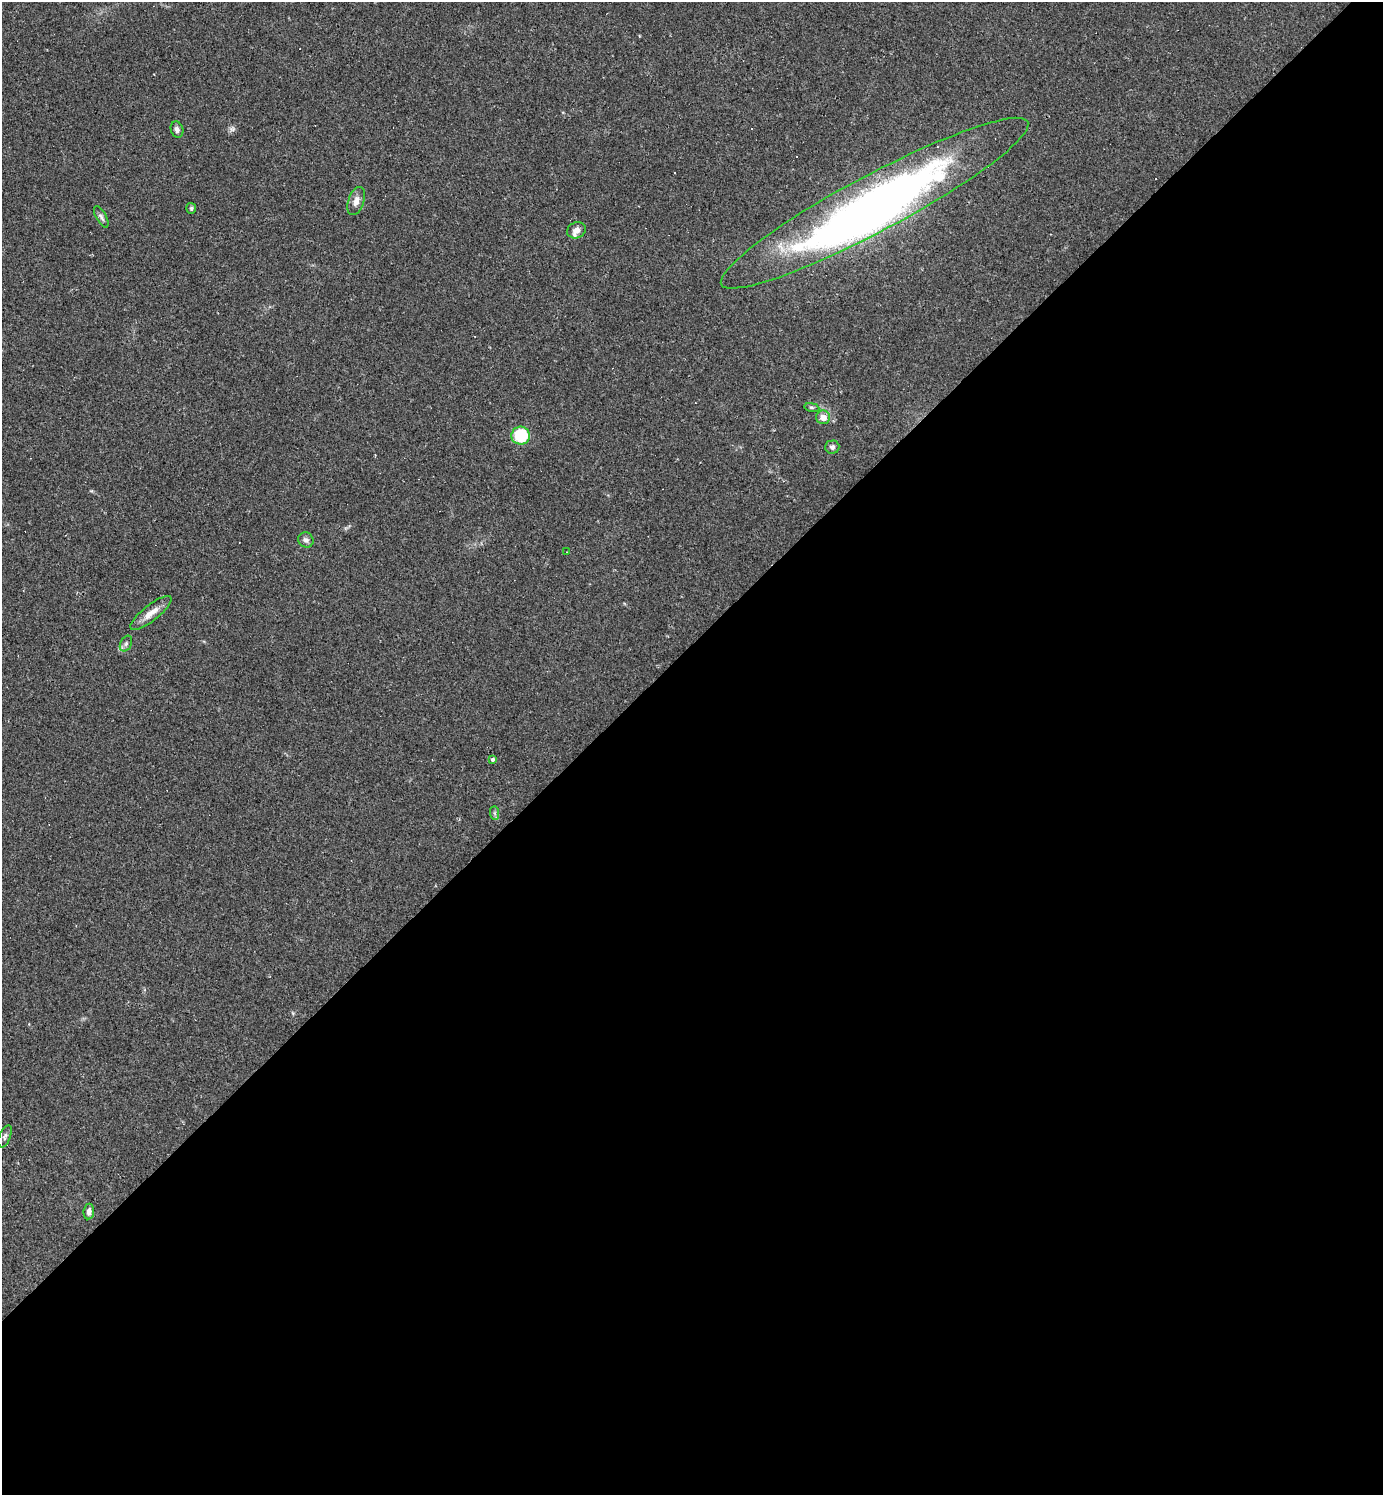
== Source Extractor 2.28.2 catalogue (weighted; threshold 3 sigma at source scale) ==
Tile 15 of 4 x 4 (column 3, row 4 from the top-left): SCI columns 3057-4437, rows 1-1493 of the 5971 x 5973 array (HDU 1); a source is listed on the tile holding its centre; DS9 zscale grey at full resolution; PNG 1385 x 1497 px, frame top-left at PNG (2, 2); each listed source drawn as its Kron ellipse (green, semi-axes under 4 px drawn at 4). Shown black and unused: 57% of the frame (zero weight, under 2 of 3 exposures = <1% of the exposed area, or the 3 px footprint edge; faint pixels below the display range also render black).
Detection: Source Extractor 2.28.2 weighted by HDU 2 'WHT'; one run over the whole footprint, this tile lists its part. Background 0.0626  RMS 0.0058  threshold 0.0261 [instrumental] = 3 sigma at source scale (4.5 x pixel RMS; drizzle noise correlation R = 1.50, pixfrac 1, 0.05/0.05 arcsec/px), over >= 5 px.
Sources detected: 26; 1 inside a brighter object's white glare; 6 cosmic-ray / hot-pixel residue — neither listed nor drawn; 1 inside a brighter listed object's ellipse — not listed separately; the other 18 listed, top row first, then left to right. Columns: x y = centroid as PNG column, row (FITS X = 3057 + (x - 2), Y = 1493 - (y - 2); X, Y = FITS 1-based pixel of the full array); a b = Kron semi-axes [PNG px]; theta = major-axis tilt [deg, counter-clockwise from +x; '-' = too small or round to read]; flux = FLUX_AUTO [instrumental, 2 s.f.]
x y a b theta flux
177 130 8 6 -72 2.1
356 201 14 8 72 4.3
875 203 173 28 28 350
191 208 5 5 - 1.1
101 217 12 5 -60 1.7
576 230 9 8 - 3.7
812 407 7 3 -9 0.93
823 417 7 7 - 4.7
521 436 9 9 - 27
832 447 7 6 - 1.8
306 540 8 7 - 2.1
567 552 3 2 - 0.4
151 613 25 8 38 6.8
126 644 8 5 63 1.5
493 759 3 3 - 1.5
494 813 7 4 -89 1.2
5 1136 12 5 67 1.6
89 1212 8 5 83 2.4